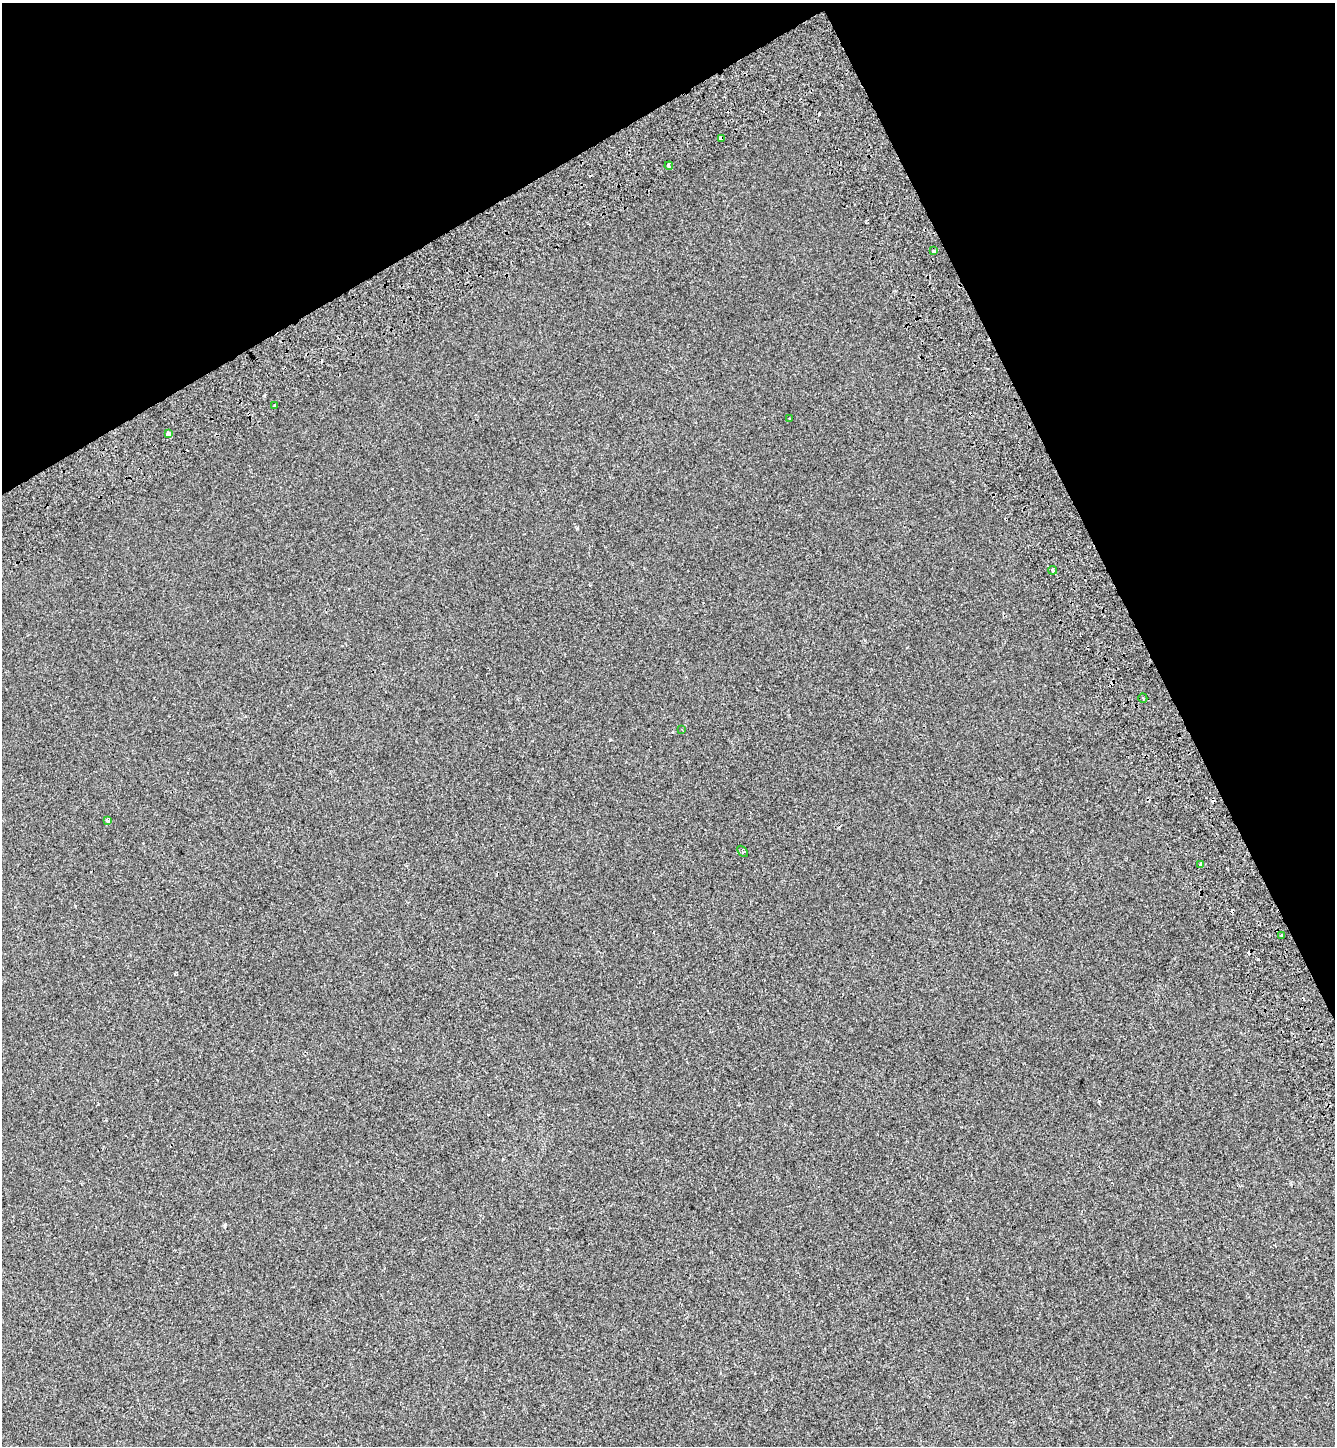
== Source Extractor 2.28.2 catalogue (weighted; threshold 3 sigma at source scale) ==
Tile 3 of 4 x 4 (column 3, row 1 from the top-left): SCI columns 2958-4290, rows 4430-5873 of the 5858 x 5977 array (HDU 1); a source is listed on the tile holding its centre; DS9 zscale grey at full resolution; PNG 1337 x 1448 px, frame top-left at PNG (2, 3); each listed source drawn as its Kron ellipse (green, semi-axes under 4 px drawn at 4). Shown black and unused: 24% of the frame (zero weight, under 2 of 3 exposures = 7% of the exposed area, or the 3 px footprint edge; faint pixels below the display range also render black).
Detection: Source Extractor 2.28.2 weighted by HDU 2 'WHT'; one run over the whole footprint, this tile lists its part. Background -4.05e-04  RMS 0.0046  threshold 0.0205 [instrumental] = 3 sigma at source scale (4.5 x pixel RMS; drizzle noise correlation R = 1.50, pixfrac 1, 0.0396/0.0396 arcsec/px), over >= 5 px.
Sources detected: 20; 7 cosmic-ray / hot-pixel residue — neither listed nor drawn; the other 13 listed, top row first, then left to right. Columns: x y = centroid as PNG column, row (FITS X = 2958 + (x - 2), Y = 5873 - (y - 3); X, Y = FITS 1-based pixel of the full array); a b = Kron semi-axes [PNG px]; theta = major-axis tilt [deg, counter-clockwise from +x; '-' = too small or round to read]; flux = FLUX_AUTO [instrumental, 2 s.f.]
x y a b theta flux
721 138 4 3 - 7.2
669 166 4 3 - 3.5
933 251 3 3 - 1.3
274 405 3 3 - 1.3
789 419 3 2 - 0.43
168 434 4 4 - 6.2
1052 570 4 3 - 10
1143 698 5 2 - 0.46
682 729 3 2 - 0.79
107 820 4 3 - 1.5
743 851 6 4 -47 0.59
1200 864 3 3 - 7.3
1282 935 3 3 - 0.78
Overlapping masked pixels (flux is a lower limit): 1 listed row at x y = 721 138